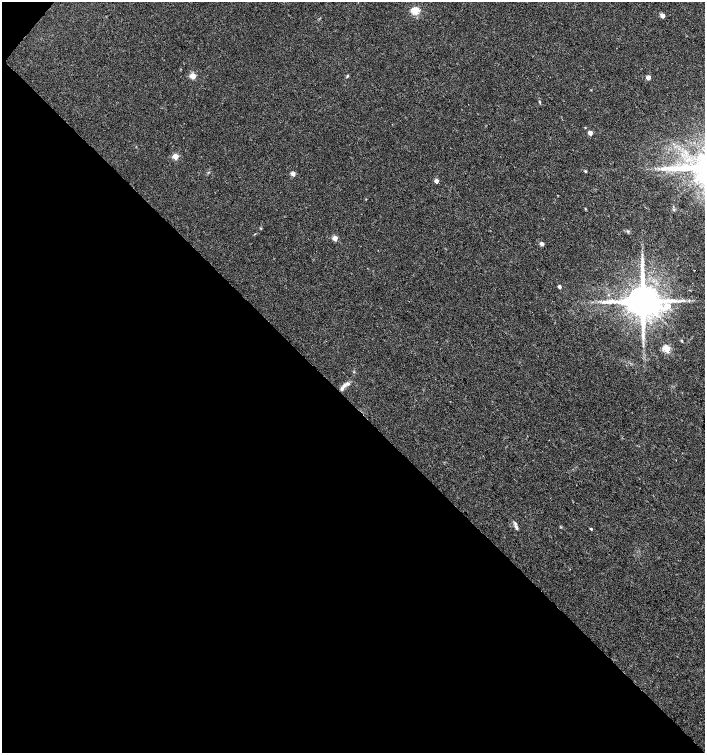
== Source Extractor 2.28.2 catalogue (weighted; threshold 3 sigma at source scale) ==
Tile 9 of 4 x 4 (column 1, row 3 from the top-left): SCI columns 233-1638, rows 1503-3004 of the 6023 x 6017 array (HDU 1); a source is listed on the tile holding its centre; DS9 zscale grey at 2 x 2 block average (1 PNG px = mean of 2 x 2 image px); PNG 707 x 755 px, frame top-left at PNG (2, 2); no overlay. Shown black and unused: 47% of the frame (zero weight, under 3 of 4 exposures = <1% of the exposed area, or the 3 px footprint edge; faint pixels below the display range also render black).
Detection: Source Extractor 2.28.2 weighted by HDU 2 'WHT'; one run over the whole footprint, this tile lists its part. Background 0.0228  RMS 0.0029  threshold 0.0129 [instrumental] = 3 sigma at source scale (4.5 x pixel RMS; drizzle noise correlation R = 1.50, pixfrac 1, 0.0396/0.0396 arcsec/px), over >= 5 px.
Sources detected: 28; all 28 listed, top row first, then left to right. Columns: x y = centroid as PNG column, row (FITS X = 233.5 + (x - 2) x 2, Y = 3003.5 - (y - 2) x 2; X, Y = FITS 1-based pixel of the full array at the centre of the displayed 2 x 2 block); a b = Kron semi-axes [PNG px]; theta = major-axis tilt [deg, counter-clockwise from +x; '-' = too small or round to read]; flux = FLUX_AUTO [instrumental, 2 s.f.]
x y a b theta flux
415 11 3 3 - 34
662 15 3 3 - 8.2
193 76 3 3 - 17
347 76 4 3 - 0.7
648 77 3 3 - 6.3
585 127 3 2 - 0.37
590 133 3 3 - 6.1
175 156 3 3 - 16
585 171 3 3 - 0.77
293 174 6 5 - 1.7
436 181 3 3 - 4.6
585 209 3 2 - 0.49
674 210 3 3 - 0.65
261 228 3 2 - 0.46
628 231 3 3 - 0.69
335 238 3 3 - 11
542 244 3 3 - 3.9
642 259 4 2 - 0.74
559 287 3 2 - 2
643 301 8 7 - 2500
680 301 4 2 - 0.75
609 302 6 2 15 1.4
668 306 4 4 - 7.1
682 341 3 3 - 0.67
667 349 3 3 - 30
344 385 10 6 42 3.3
516 527 10 4 -68 1.8
591 529 3 2 - 0.84